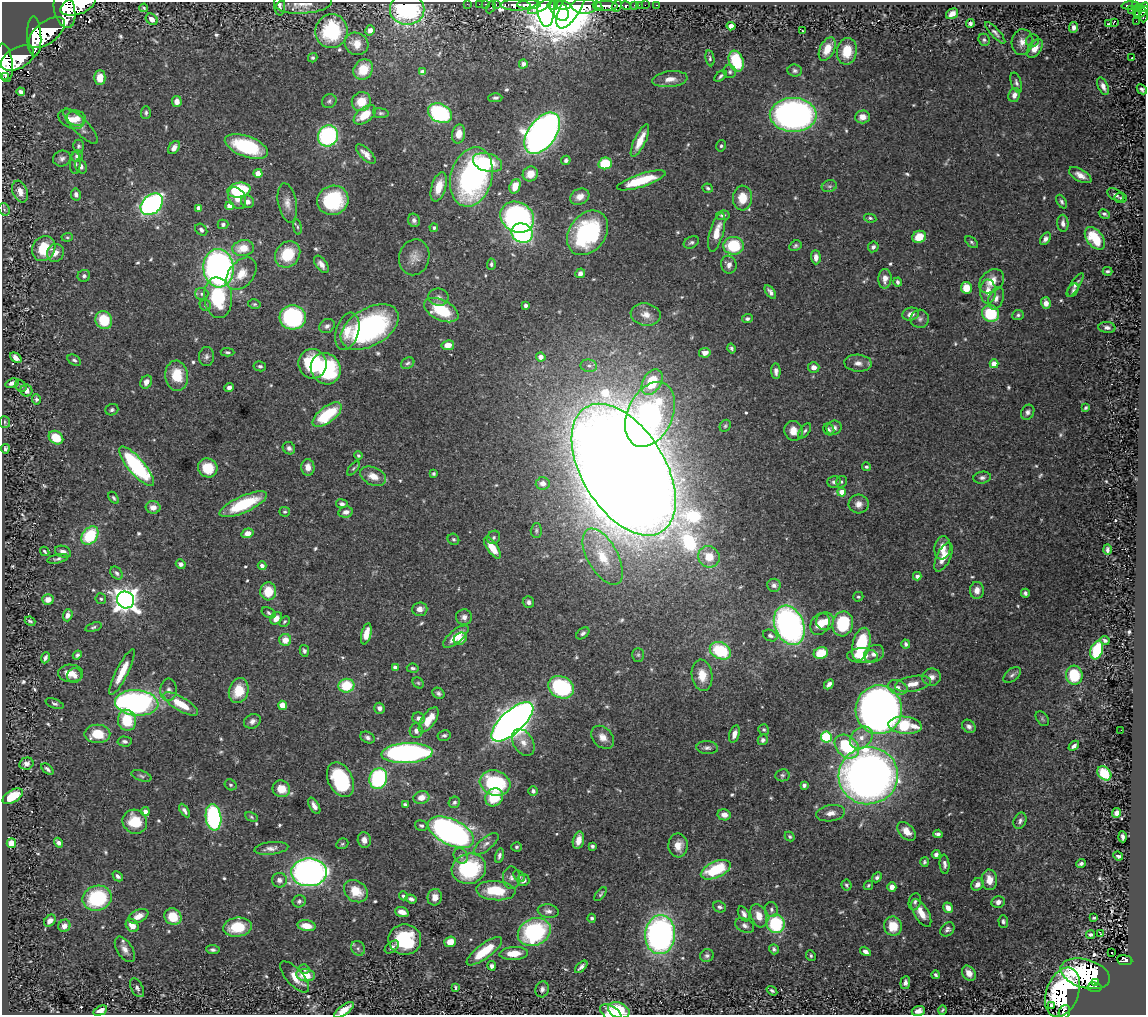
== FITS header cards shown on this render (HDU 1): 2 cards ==
NAXIS1  =                 1144
NAXIS2  =                 1013

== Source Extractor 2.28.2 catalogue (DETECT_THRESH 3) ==
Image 1144 x 1013 px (HDU 1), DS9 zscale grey, 1 PNG px = 1 image px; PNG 1148 x 1017 px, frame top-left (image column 1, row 1013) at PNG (2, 2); each listed source drawn as its Kron ellipse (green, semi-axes under 4 px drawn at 4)
Background 0.965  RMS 0.024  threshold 0.0717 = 3 sigma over >= 5 px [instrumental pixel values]
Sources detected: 619; of the 619, the 500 brightest by FLUX_AUTO listed and drawn (119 fainter detections omitted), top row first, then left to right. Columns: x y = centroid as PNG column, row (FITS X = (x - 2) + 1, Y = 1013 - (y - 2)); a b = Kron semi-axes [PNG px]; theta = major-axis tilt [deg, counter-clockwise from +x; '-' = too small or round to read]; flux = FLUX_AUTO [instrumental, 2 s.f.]
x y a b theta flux
304 4 28 9 5 17
467 4 2 2 - 16
479 4 2 2 - 16
496 4 3 2 - 41
78 5 18 9 20 8100
279 5 10 5 -86 6.3
486 5 4 3 - 85
516 5 15 5 -2 2700
529 5 12 4 1 2800
553 5 5 4 - 940
563 5 8 4 -6 1300
635 5 3 3 - 78
639 5 2 2 - 12
645 5 2 2 - 16
657 5 3 2 - 23
1130 5 8 3 3 230
584 6 13 7 -3 5000
598 6 5 3 - 1100
606 6 11 5 -3 2400
617 6 6 5 - 380
626 6 5 3 - 400
1136 6 4 3 - 350
491 7 6 3 64 160
540 7 13 4 27 1200
546 7 19 8 -89 1200
571 7 24 10 61 2200
1144 7 5 3 - 500
144 8 4 3 - 2.5
407 9 17 15 0 180
65 10 18 10 -76 9200
559 10 12 7 -54 1800
1131 10 2 2 - 11
1138 10 6 3 72 230
1141 12 8 3 40 470
952 14 6 5 - 11
1143 15 7 3 -88 270
152 19 6 5 - 12
1136 21 2 2 - 8
1114 22 2 2 - 340
970 24 4 4 - 5.2
1108 24 3 2 - 19
731 26 4 4 - 16
1074 27 5 4 - 6.1
370 30 5 4 - 8.5
331 31 17 16 - 100
802 31 3 2 - 3.8
47 32 21 11 37 8900
995 33 14 4 -48 5.1
34 36 20 7 -88 6800
984 40 6 5 - 3.6
1032 41 7 6 - 4
1022 42 13 10 78 12
356 44 12 11 - 18
1035 48 10 6 55 15
827 49 12 7 64 26
847 51 13 10 81 36
17 58 18 10 29 7200
313 58 5 4 - 3.3
710 58 8 4 -81 3
1132 58 3 2 - 2.5
736 61 11 7 -71 78
4 63 19 8 -82 6500
523 64 4 4 - 7.4
363 69 11 9 53 40
795 71 7 6 - 4.4
422 72 4 4 - 13
730 72 7 6 - 3.9
721 76 7 3 42 3.5
5 77 3 2 - 820
100 78 7 5 89 20
670 79 18 8 6 15
1016 83 10 5 -72 4.7
1103 86 9 5 -67 9.7
1142 89 5 4 - 4.4
21 92 4 4 - 5.4
1014 95 7 5 70 8.6
495 98 7 4 1 3.8
177 101 5 5 - 10
329 101 7 7 - 3.9
361 102 10 9 - 34
146 113 6 5 - 3.4
381 113 8 5 -6 3.2
440 113 12 9 -26 220
365 115 13 7 37 36
793 115 23 17 -1 650
862 117 7 6 - 12
76 118 9 7 -14 11
71 119 14 8 -25 17
81 126 23 7 -45 14
542 133 23 13 54 1300
459 134 9 6 78 16
328 136 11 9 63 220
640 141 18 5 64 29
78 146 6 5 - 3.1
246 146 23 10 -20 110
721 146 6 4 75 3.2
174 148 7 5 55 9.3
366 154 12 5 -44 11
77 156 6 5 - 6.4
62 158 9 8 - 6.5
566 160 5 4 - 4.2
488 162 15 9 -16 66
75 163 11 5 88 4.8
605 163 7 5 13 64
81 166 7 5 -65 5.7
258 173 4 4 - 21
530 174 8 7 - 19
1080 175 12 6 -29 13
471 177 30 20 75 410
641 180 25 6 18 65
515 186 7 5 70 24
829 186 8 5 18 4.3
439 187 15 7 73 24
708 188 5 4 - 2.7
239 190 11 7 10 120
20 192 11 7 -69 14
76 194 6 5 - 6.1
1116 195 9 5 -31 6.2
580 197 10 7 28 14
237 198 11 8 -63 16
742 198 12 9 88 31
1121 198 6 5 - 2.9
333 200 16 14 22 110
248 202 6 6 - 10
1062 202 7 4 -59 3.8
287 203 20 9 -79 15
152 204 12 9 43 500
229 206 4 4 - 16
198 208 4 4 - 12
4 209 6 5 - 3.2
1104 214 6 4 -29 4
723 215 7 5 7 4.9
517 217 17 15 -31 340
870 218 6 4 -10 3.2
414 220 7 5 -69 5.1
1063 223 8 5 -85 7.2
223 224 5 5 - 4.2
297 227 7 4 -82 2.5
434 228 4 4 - 3.5
201 230 7 5 -44 4.9
717 232 20 7 74 24
522 233 11 9 -26 280
587 233 24 18 53 200
67 237 6 4 6 2.4
919 237 7 6 - 32
1095 238 13 8 -52 62
1045 239 7 4 56 6.8
691 242 8 5 29 4.1
972 242 7 4 -38 2.9
734 246 10 9 - 75
795 246 6 4 29 3.4
873 247 5 5 - 5.3
243 248 11 8 9 30
44 249 13 11 57 55
55 253 9 8 - 12
288 254 14 12 51 60
414 257 18 15 77 18
816 257 7 4 -88 9.4
321 264 10 5 -54 11
491 264 5 4 - 3.5
729 265 9 7 -72 9
218 268 19 15 -85 670
1108 271 5 3 - 3
580 273 5 4 - 7.2
241 274 18 12 51 26
84 276 6 6 - 4.2
885 279 10 6 86 12
992 281 14 10 43 24
898 282 4 3 - 4.5
1075 285 13 4 57 6.8
966 288 6 5 - 29
1073 290 7 5 57 3.8
988 291 12 8 -88 18
770 292 8 4 -55 6.4
202 294 6 6 - 4.9
438 297 10 8 -9 7.6
218 298 20 14 -84 96
996 298 12 7 70 7.9
1046 303 6 5 - 9.8
254 304 6 4 -13 2.7
205 305 6 5 - 3.3
526 306 4 4 - 4.7
441 310 18 10 -25 77
991 313 9 8 - 88
646 314 15 11 -10 16
911 314 8 6 16 11
1018 315 6 5 - 3.3
293 317 13 12 - 270
747 319 5 4 - 3.5
920 319 9 9 - 6.3
104 320 9 8 - 55
327 326 8 6 31 6.7
370 327 32 18 30 310
1107 327 8 5 -6 5.9
347 331 19 11 73 28
448 345 6 5 - 16
731 349 5 3 - 3.1
227 352 7 4 -2 2.9
705 353 5 4 - 13
207 356 9 7 86 5.6
541 357 5 4 - 12
16 358 6 4 -39 9.7
74 360 7 5 -33 3.6
408 363 7 5 30 3.5
858 363 13 8 -4 11
313 364 15 14 - 96
994 364 4 4 - 29
260 366 6 5 - 3.5
589 366 8 6 -10 5.7
814 367 5 5 - 11
326 369 16 14 -56 160
776 371 8 4 -88 6.6
177 376 15 11 -85 44
146 382 7 5 61 8
652 382 14 9 59 72
12 383 7 4 18 7.4
21 386 6 5 - 2.8
229 387 5 4 - 6
26 390 6 6 - 9.5
36 399 5 4 - 4
1086 408 4 3 - 2.6
112 410 7 5 20 3.7
1028 412 8 6 59 5.7
650 414 34 22 65 420
327 415 17 8 38 75
5 422 6 5 - 3.2
725 426 6 5 - 2.7
834 428 8 7 - 6.9
829 429 6 5 - 3.1
793 431 10 9 - 19
805 431 9 4 52 4.1
56 438 8 6 -37 42
289 448 7 5 -45 5.3
5 449 4 4 - 4.3
358 456 4 4 - 3.2
137 466 25 8 -49 220
308 467 8 6 -84 13
866 467 4 4 - 2.7
208 468 10 9 - 41
353 468 8 4 50 3.1
624 470 73 41 -58 11000
434 474 4 4 - 3
373 476 13 8 -23 19
982 478 9 6 7 5.5
834 482 6 6 - 4.3
841 482 6 5 - 2.9
543 483 7 6 - 7.8
842 492 4 4 - 21
114 498 7 4 -57 2.9
243 504 26 8 24 87
342 504 6 4 -8 4.6
859 504 10 9 - 11
153 507 7 6 - 10
285 512 5 4 - 2.8
346 512 7 5 10 9
536 530 7 5 89 3.3
248 533 6 4 18 13
90 536 10 7 50 85
494 537 7 6 - 3.9
453 539 6 5 - 3
492 548 12 5 -55 30
942 548 12 8 81 18
1107 550 5 3 - 4.3
45 551 5 3 - 2.4
63 552 8 5 -22 8
603 557 31 15 -61 55
709 557 11 10 - 36
943 557 15 7 65 22
58 559 10 4 13 4.4
181 564 5 4 - 6.1
262 566 4 4 - 7
116 573 7 5 -48 4.5
917 576 4 4 - 7.1
774 585 7 6 - 6
977 590 8 7 - 11
268 591 9 8 - 36
1025 593 4 4 - 4.2
858 597 5 4 - 2.6
48 599 6 5 - 12
101 599 5 5 - 3
126 600 9 8 - 1600
528 602 6 5 - 4.6
420 609 7 7 - 9.6
269 613 7 5 -27 3.3
68 615 6 4 72 9.4
464 617 8 7 - 7.3
276 618 7 5 49 14
30 621 5 3 - 2.8
285 621 6 4 45 2.7
825 621 9 8 - 15
820 624 11 9 57 22
843 624 12 10 77 94
789 625 20 14 -67 530
93 627 8 4 16 3.2
583 633 7 5 38 4.4
366 634 11 5 76 20
770 636 7 5 -25 5.5
456 637 15 6 40 29
460 639 7 5 31 11
285 640 6 6 - 17
1105 641 4 3 - 3.8
861 644 17 8 75 93
906 644 4 4 - 3.8
1097 650 9 6 71 90
304 651 6 4 -77 4.1
720 651 11 8 -26 92
821 653 7 6 - 42
874 654 10 8 30 12
77 655 5 3 - 3.5
638 655 7 5 -90 2.7
862 656 15 7 -1 37
45 658 6 3 68 4.3
395 667 4 3 - 7.5
413 668 6 4 -8 3.6
122 672 25 6 64 30
70 673 12 8 -1 18
702 675 16 10 -81 26
1012 675 10 6 39 5.1
1074 675 9 8 - 72
75 676 7 7 - 7.1
932 677 9 8 - 9.1
418 683 6 5 - 2.6
829 684 6 4 45 7.7
913 684 18 7 10 17
346 686 8 7 - 56
561 687 13 10 -27 170
898 687 10 7 -19 8.1
169 690 11 8 87 8.5
239 691 13 9 75 40
438 693 6 5 - 4.3
137 703 22 12 -5 530
55 704 9 4 -20 3.5
181 704 19 7 -30 44
282 705 4 4 - 27
379 708 5 5 - 6.3
879 710 24 23 - 1700
419 718 6 5 - 7.1
1042 719 8 5 -52 2.9
127 720 10 9 - 53
429 720 14 7 56 29
252 721 9 7 27 7.4
512 722 26 11 43 2200
905 725 17 8 -5 72
969 726 7 6 - 6.1
764 730 6 5 - 2.8
1121 730 2 2 - 5.8
416 731 7 6 - 7.7
97 734 13 9 0 42
734 734 9 5 73 9.8
444 735 6 5 - 3.7
367 737 7 5 -26 5
603 737 13 9 -47 13
826 737 5 5 - 150
861 738 13 9 41 18
763 740 5 5 - 4.8
125 741 7 5 -3 4.6
523 742 15 10 -58 14
847 746 14 10 -42 99
1074 746 6 4 41 6.8
707 748 11 6 -3 5.8
407 753 25 10 3 500
26 764 7 6 - 7.7
47 769 7 4 -40 4
1104 773 8 6 -45 48
782 775 7 6 - 3.8
142 776 10 5 -19 4.1
868 776 30 28 9 1400
378 779 10 8 72 170
340 780 18 12 -64 120
495 783 15 12 -17 120
231 785 6 5 - 3.3
804 785 4 4 - 4.9
281 789 9 8 - 29
533 791 5 4 - 4.4
13 796 11 6 31 51
494 797 9 8 - 52
421 798 8 6 18 15
454 802 6 5 - 3.7
405 805 4 3 - 4
314 806 9 4 -60 9.1
184 811 7 4 -58 5.4
145 812 4 4 - 12
831 813 14 8 8 11
1116 813 5 4 - 7.4
724 815 6 5 - 11
213 817 13 7 -82 230
251 817 6 4 -29 2.5
1020 821 8 6 65 5.5
135 822 13 11 -40 49
421 826 6 5 - 3.7
906 831 11 7 -45 19
451 832 25 12 -26 680
938 834 5 4 - 4.4
790 837 5 4 - 2.8
1122 837 5 3 - 3.9
364 840 8 6 -85 9.2
578 840 9 5 76 14
11 843 5 4 - 23
58 843 5 4 - 5.2
342 844 6 5 - 2.5
486 844 15 6 39 8.8
678 845 12 9 89 19
592 846 4 3 - 3.9
516 847 5 4 - 3.1
271 848 17 6 6 9.5
936 854 4 4 - 5.7
461 856 8 6 -59 5.2
499 856 7 4 75 5.1
1118 856 5 3 - 4.6
924 862 5 4 - 2.9
944 864 9 5 -85 5.5
1081 864 5 3 - 4.1
469 869 17 15 15 140
716 870 16 8 24 88
309 872 18 14 1 730
118 876 6 4 -44 4.7
519 876 7 4 -45 2.5
877 877 5 4 - 4.1
511 878 11 8 -88 8.4
279 880 7 7 - 7.5
523 880 6 6 - 7.6
989 880 10 8 -86 19
977 884 7 5 47 9.7
846 885 5 5 - 3
868 885 5 3 - 2.6
892 887 4 4 - 12
356 891 13 10 -36 33
496 891 19 9 -4 62
601 894 8 4 52 2.8
403 896 4 4 - 4.2
435 897 8 7 - 13
97 898 15 12 19 130
411 899 6 4 -20 5.4
299 901 6 6 - 4.6
915 902 9 6 75 4.6
998 902 7 6 - 7.9
719 907 7 5 -23 4.2
948 908 5 4 - 11
771 909 7 6 - 4.7
548 911 10 7 -8 8
402 912 7 4 -17 13
921 913 15 7 -59 22
744 914 8 5 -59 5.9
138 916 10 6 26 14
759 916 12 8 -71 17
173 917 9 8 - 40
592 918 4 4 - 4.5
1094 918 4 3 - 2.6
50 921 7 5 45 8.4
1003 921 6 4 -86 3.5
776 924 9 9 - 130
132 925 7 5 -49 17
64 926 6 5 - 11
306 926 9 5 -9 24
745 926 10 6 -29 5.8
893 926 9 9 - 36
237 927 14 9 8 55
947 929 8 6 45 5.3
534 932 17 13 26 220
1100 934 3 3 - 4
660 935 19 15 85 560
1091 935 4 3 - 3.7
405 940 16 15 - 98
450 942 6 5 - 22
392 947 8 5 37 5.5
358 948 8 6 -56 4.7
125 949 14 7 -57 11
774 949 5 4 - 3.9
213 950 7 4 -7 4.1
484 951 21 7 37 54
865 951 6 4 -33 6.9
514 953 14 6 2 27
1112 953 3 2 - 4.6
707 956 7 6 - 4.6
811 956 5 4 - 3
1125 960 7 5 -9 190
492 966 5 4 - 5.1
581 967 8 4 45 5.6
304 969 5 4 - 3.3
969 973 8 6 -54 15
1085 974 25 14 -16 130
306 975 9 6 -8 29
935 975 4 3 - 3.1
295 977 19 8 -48 21
1095 982 3 2 - 16
905 983 6 5 - 6.3
455 987 4 3 - 2.7
1094 987 7 5 -7 130
137 988 10 6 -62 5.4
542 989 8 6 75 6.4
772 991 6 4 -34 3.5
1063 992 25 16 69 160
1051 1006 3 2 - 6.5
344 1010 12 5 36 18
619 1010 11 7 -22 59
942 1010 5 3 - 2.8
100 1011 7 4 27 13
918 1011 6 5 - 10
1064 1012 7 5 72 73
611 1013 12 6 -32 18
At the frame edge (FLAGS 8, measured only in part): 9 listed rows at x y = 78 5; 279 5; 1144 7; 65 10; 4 63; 344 1010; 918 1011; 1064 1012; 611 1013
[119 fainter detections neither listed nor drawn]